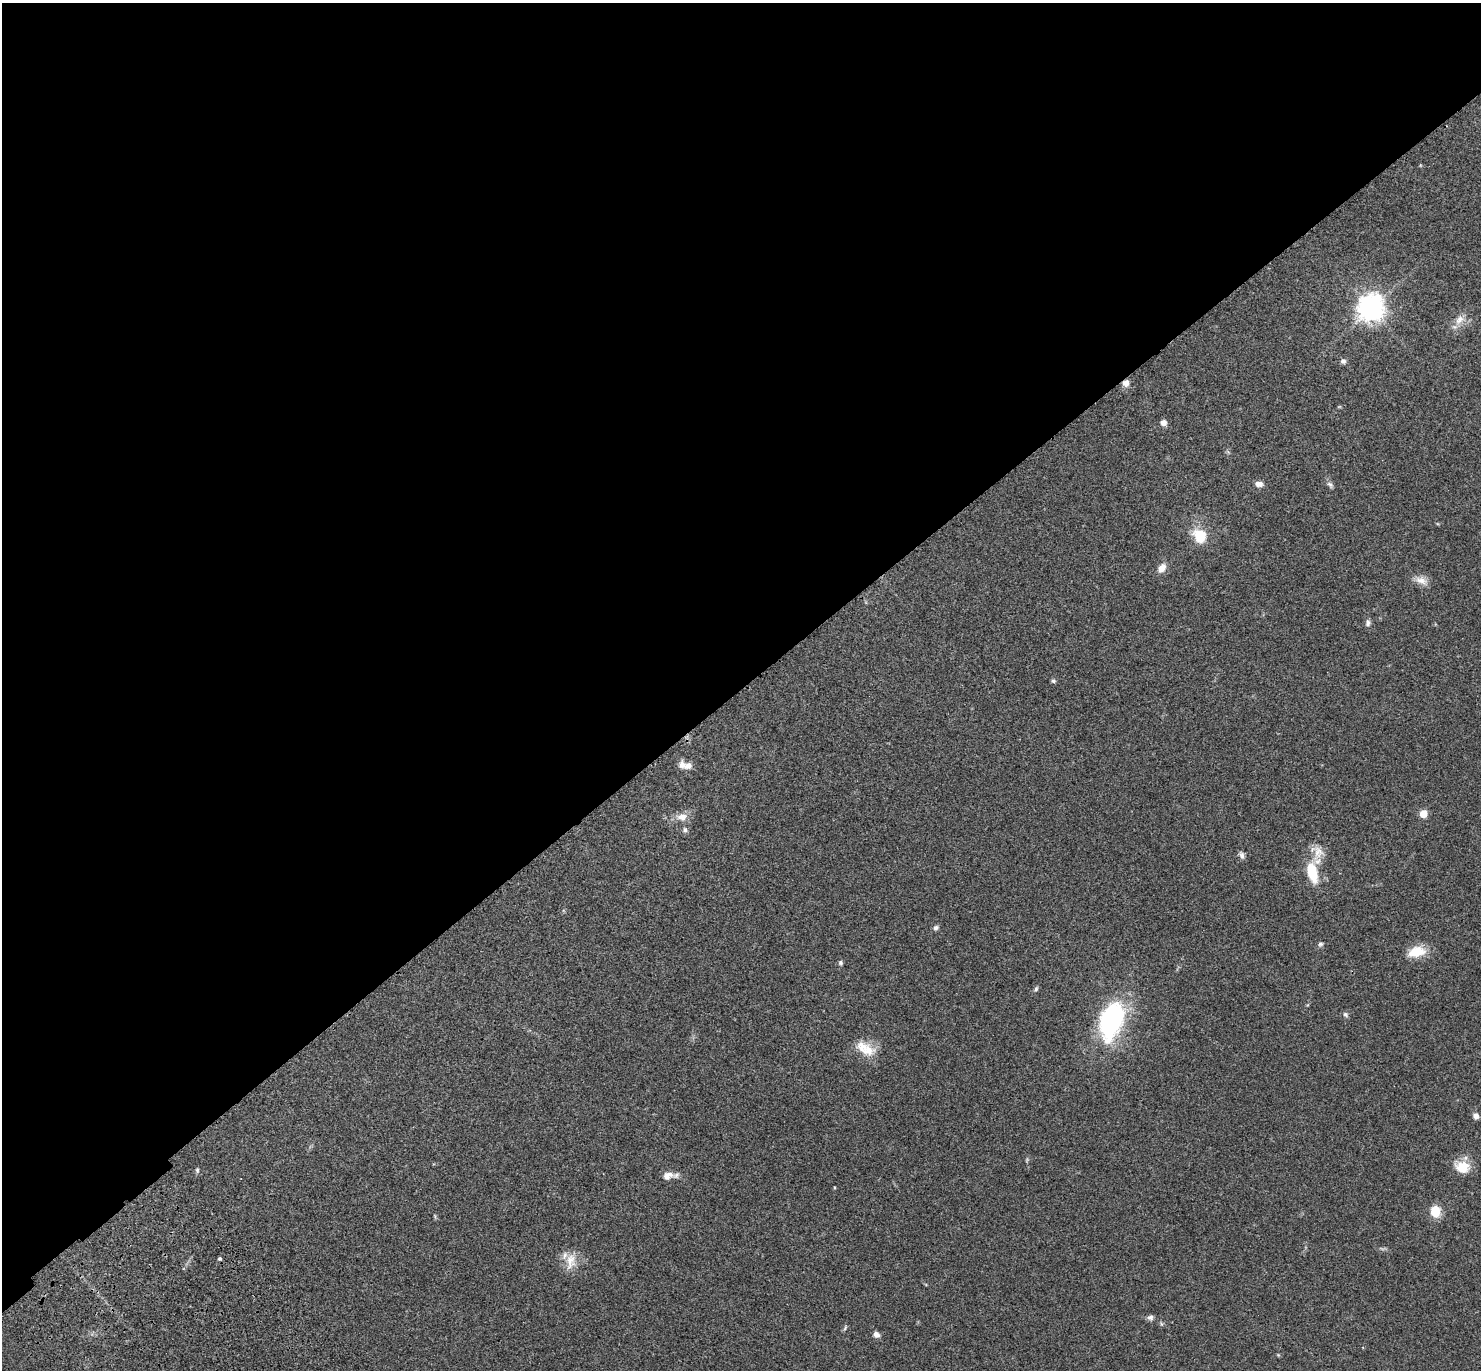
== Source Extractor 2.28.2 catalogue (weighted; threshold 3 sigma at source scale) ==
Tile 2 of 4 x 4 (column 2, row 1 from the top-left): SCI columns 1578-3056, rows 4349-5716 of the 6115 x 6104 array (HDU 1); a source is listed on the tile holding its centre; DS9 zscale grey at full resolution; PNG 1483 x 1372 px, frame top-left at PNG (2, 3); no overlay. Shown black and unused: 50% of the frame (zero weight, under 3 of 4 exposures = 6% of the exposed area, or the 3 px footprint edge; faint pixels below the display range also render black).
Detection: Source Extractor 2.28.2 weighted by HDU 2 'WHT'; one run over the whole footprint, this tile lists its part. Background 0.051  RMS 0.0054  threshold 0.0242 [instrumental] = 3 sigma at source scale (4.5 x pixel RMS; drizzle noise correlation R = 1.50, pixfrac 1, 0.05/0.05 arcsec/px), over >= 5 px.
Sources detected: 44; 3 inside a brighter listed object's ellipse — not listed separately; the other 41 listed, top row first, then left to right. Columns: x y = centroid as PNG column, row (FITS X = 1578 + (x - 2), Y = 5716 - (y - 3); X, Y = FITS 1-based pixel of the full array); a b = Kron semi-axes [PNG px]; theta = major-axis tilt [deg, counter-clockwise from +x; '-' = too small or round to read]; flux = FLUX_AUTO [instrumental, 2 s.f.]
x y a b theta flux
1420 165 5 3 - 0.43
1371 308 10 10 - 410
1459 320 16 10 50 5.4
1343 361 6 6 - 1.7
1126 383 7 6 - 3.6
1339 407 6 4 19 0.51
1163 423 7 6 - 2.9
1259 484 10 6 -10 2.8
1330 485 10 6 -50 1.6
1200 536 16 13 -60 15
1162 568 12 8 51 4.4
1421 580 18 10 -21 4.6
1368 623 9 7 81 1.7
1053 681 6 5 - 0.97
688 766 10 8 -5 3.6
1423 814 6 6 - 9.5
682 817 16 10 4 5.3
685 830 7 7 - 1.5
1241 855 10 6 -69 1.8
1312 873 30 14 -77 15
936 928 7 6 - 1.4
1320 944 7 6 - 1.1
1416 952 22 13 14 11
840 963 7 6 - 1.1
1036 989 8 5 60 1
1345 1014 8 6 -45 1.2
1112 1020 33 18 71 92
866 1049 29 14 -28 11
1476 1116 7 7 - 2.3
1462 1167 19 14 -19 10
197 1170 7 5 -90 0.92
668 1176 15 10 15 4.3
1435 1212 11 9 -85 11
435 1216 8 3 -77 0.64
219 1258 4 4 - 0.85
571 1261 24 13 83 8
1151 1317 7 6 - 1.7
1161 1324 6 4 -71 0.69
845 1328 8 4 64 0.86
876 1335 7 6 - 2.3
1278 1355 5 5 - 0.52
Overlapping masked pixels (flux is a lower limit): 1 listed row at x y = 1126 383